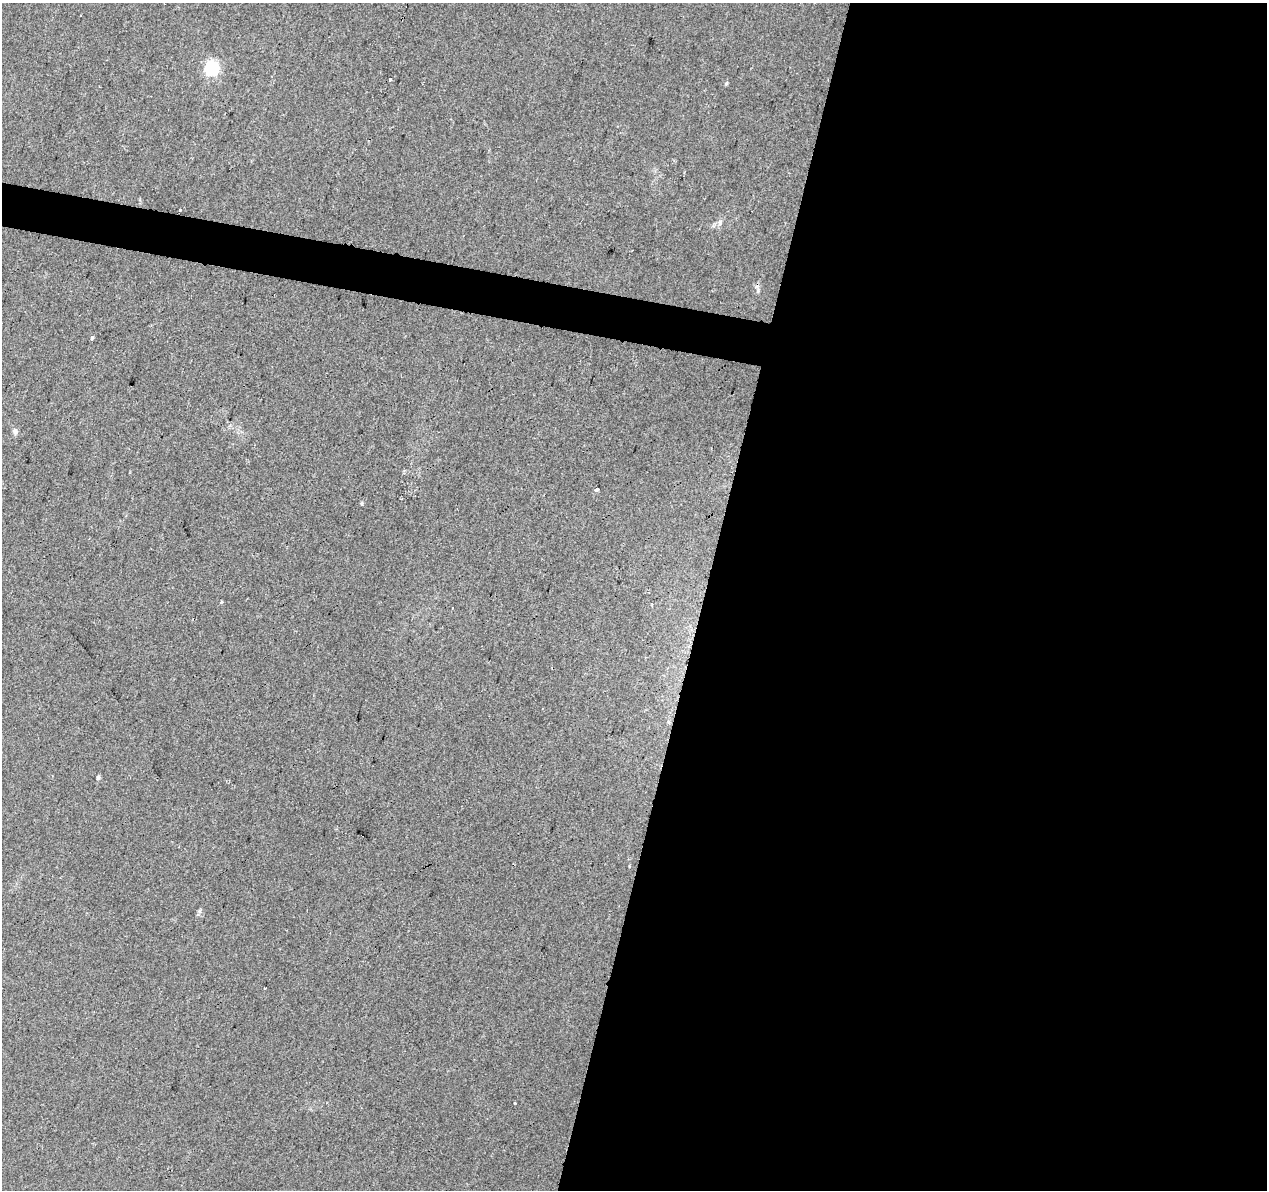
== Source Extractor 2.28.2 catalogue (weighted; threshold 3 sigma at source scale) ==
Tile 12 of 4 x 4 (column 4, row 3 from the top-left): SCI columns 3797-5061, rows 1412-2599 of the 5069 x 5260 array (HDU 1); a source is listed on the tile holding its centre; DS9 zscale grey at full resolution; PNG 1269 x 1192 px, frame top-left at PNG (2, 3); no overlay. Shown black and unused: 47% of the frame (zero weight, under 2 of 3 exposures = <1% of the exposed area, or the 3 px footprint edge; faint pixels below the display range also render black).
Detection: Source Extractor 2.28.2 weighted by HDU 2 'WHT'; one run over the whole footprint, this tile lists its part. Background 0.0393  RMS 0.0069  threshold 0.0313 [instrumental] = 3 sigma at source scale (4.5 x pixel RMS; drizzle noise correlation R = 1.50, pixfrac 1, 0.0396/0.0396 arcsec/px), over >= 5 px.
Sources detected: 15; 2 cosmic-ray / hot-pixel residue — not listed; the other 13 listed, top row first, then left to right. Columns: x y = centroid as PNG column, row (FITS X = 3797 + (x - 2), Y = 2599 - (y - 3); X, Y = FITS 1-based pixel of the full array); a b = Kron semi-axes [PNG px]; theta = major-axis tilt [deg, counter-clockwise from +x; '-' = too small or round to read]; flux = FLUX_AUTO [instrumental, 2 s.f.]
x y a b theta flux
80 15 3 2 - 0.98
212 68 6 6 - 130
390 79 3 3 - 2.3
726 84 6 4 1 0.8
180 210 3 2 - 1.3
720 222 9 4 77 1.6
92 339 4 3 - 13
15 432 7 6 - 2
597 490 4 3 - 6.6
362 504 5 3 - 0.87
98 778 6 4 87 1.3
199 911 6 4 -45 1.2
515 1103 3 3 - 4.1